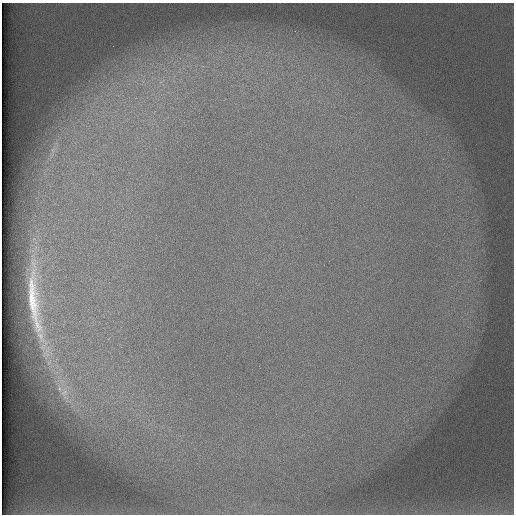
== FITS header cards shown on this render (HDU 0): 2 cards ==
NAXIS1  =                  512 /
NAXIS2  =                  512 /

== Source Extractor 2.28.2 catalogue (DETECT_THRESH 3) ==
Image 512 x 512 px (HDU 0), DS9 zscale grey, 1 PNG px = 1 image px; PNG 516 x 516 px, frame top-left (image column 1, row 512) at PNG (2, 3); no overlay
Background 101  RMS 3.2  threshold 9.56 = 3 sigma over >= 5 px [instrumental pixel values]
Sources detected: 4; all 4 listed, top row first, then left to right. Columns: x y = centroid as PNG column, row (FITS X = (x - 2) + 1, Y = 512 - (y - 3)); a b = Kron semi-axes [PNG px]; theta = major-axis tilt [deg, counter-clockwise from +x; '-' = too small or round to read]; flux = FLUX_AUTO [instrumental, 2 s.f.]
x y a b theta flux
53 150 7 4 -72 510
34 302 63 10 -83 10000
60 389 12 7 -71 1400
64 394 23 12 -80 4500